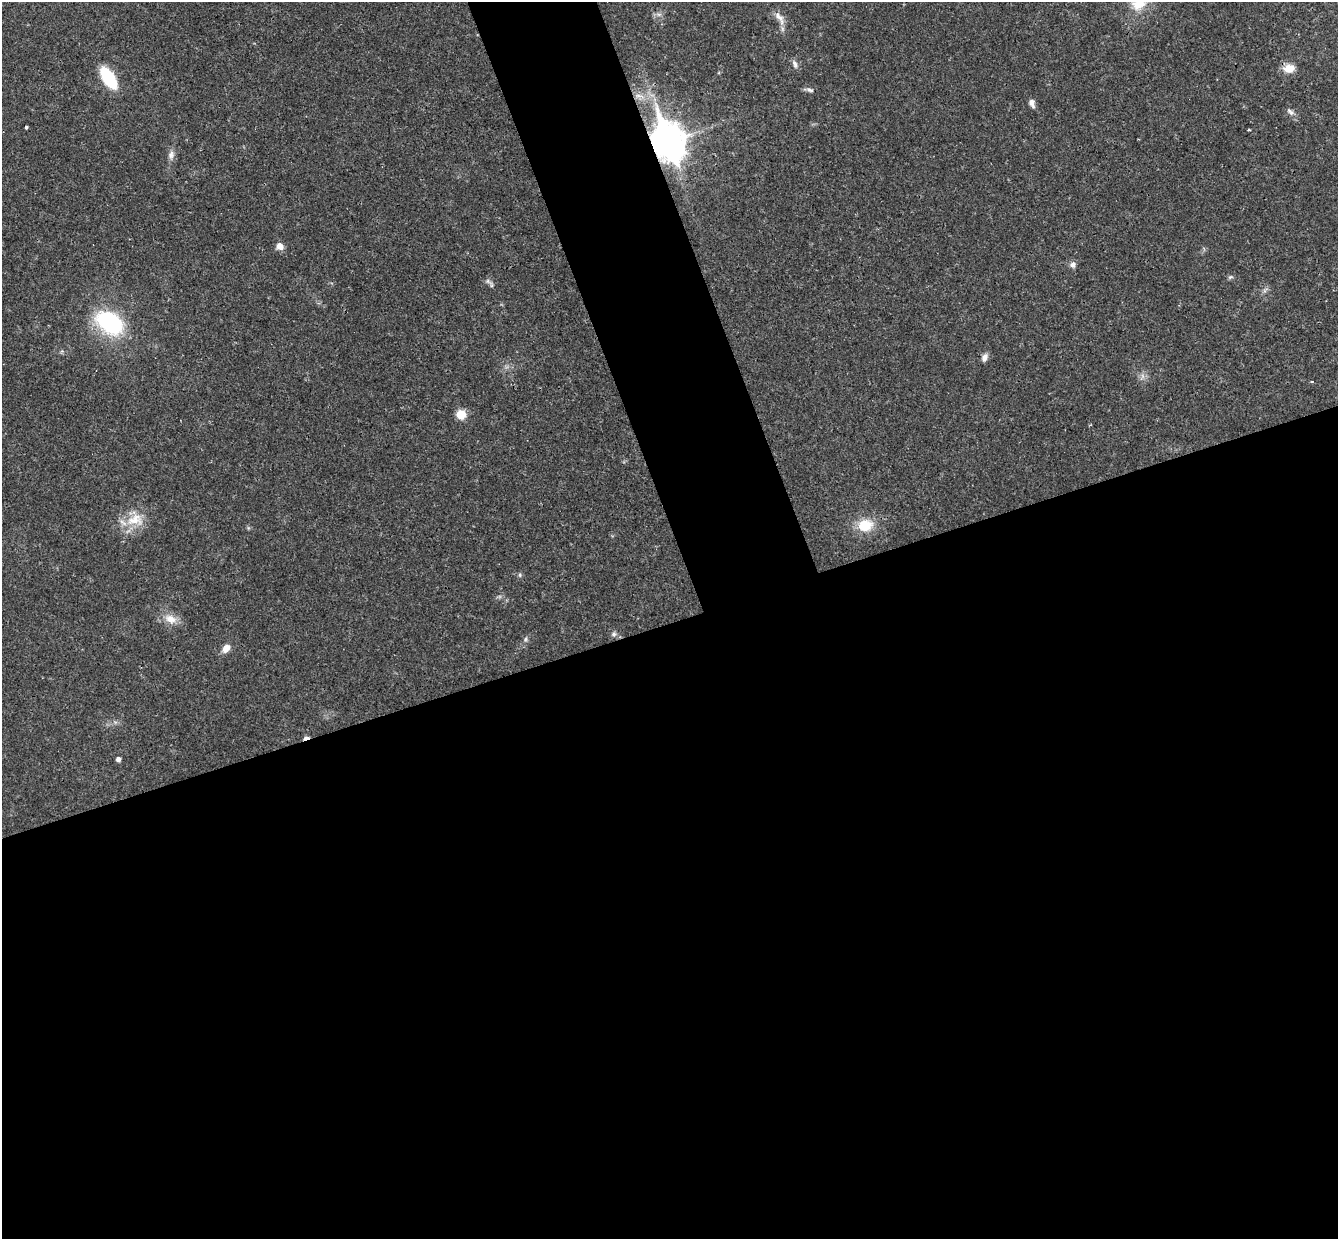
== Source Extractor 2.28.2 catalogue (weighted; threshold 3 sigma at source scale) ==
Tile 15 of 4 x 4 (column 3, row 4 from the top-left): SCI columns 2730-4065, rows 171-1407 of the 5460 x 5411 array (HDU 1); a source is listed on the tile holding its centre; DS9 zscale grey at full resolution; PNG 1340 x 1241 px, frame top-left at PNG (2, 2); no overlay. Shown black and unused: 54% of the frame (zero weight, under 3 of 4 exposures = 6% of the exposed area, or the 3 px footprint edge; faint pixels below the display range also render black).
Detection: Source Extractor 2.28.2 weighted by HDU 2 'WHT'; one run over the whole footprint, this tile lists its part. Background 0.0325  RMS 0.0025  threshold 0.0114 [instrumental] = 3 sigma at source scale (4.5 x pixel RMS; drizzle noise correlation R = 1.50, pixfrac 1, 0.05/0.05 arcsec/px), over >= 5 px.
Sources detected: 32; all 32 listed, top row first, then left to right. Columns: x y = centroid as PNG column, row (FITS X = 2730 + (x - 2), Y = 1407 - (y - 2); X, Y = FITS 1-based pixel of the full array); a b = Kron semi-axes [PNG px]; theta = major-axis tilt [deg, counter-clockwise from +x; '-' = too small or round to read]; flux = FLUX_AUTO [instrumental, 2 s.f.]
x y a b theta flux
1139 4 23 15 21 5.7
658 14 8 4 0 0.68
779 17 21 8 -55 2.3
795 64 12 6 -69 0.97
1289 68 14 11 4 3.2
108 78 19 9 -56 15
810 90 10 5 -12 0.76
1032 103 10 6 -70 1.2
1290 112 12 6 -43 1
26 127 3 3 - 0.56
1249 130 3 3 - 0.35
667 142 15 11 -71 460
171 155 12 8 75 1.3
279 246 8 7 - 2
1073 264 9 8 - 1
1230 277 7 5 14 0.5
491 285 12 4 -65 0.7
110 323 23 15 -33 31
62 351 5 5 - 0.37
984 357 11 7 68 1.2
1142 376 7 4 72 0.74
1312 381 3 3 - 0.29
461 415 8 8 - 4.4
135 519 26 20 1 6.8
865 525 18 14 10 6.8
520 575 5 5 - 0.44
170 619 17 11 -21 3.2
614 634 7 6 - 0.69
525 639 7 5 24 0.52
226 648 9 7 52 2.2
306 738 9 4 18 1.6
118 759 4 4 - 1
Overlapping masked pixels (flux is a lower limit): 2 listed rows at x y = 667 142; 306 738
Isophote crosses this tile's border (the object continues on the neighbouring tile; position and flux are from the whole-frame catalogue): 1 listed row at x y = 1139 4